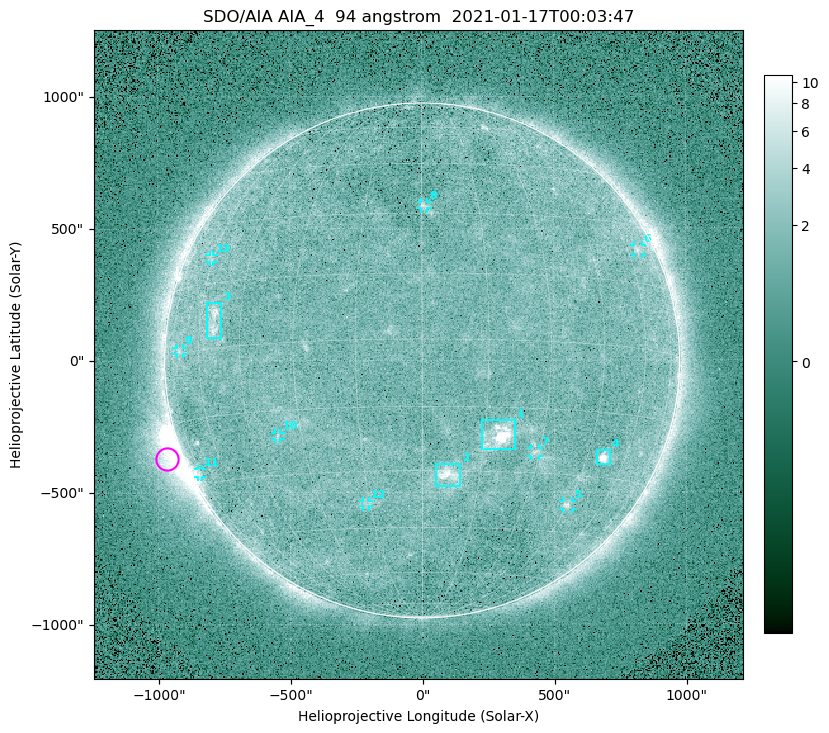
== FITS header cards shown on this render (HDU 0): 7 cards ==
TELESCOP= 'SDO/AIA '
INSTRUME= 'AIA_4   '
WAVELNTH=                   94
WAVEUNIT= 'angstrom'
DATE-OBS= '2021-01-17T00:03:47.12'
CTYPE1  = 'HPLN-TAN'
CTYPE2  = 'HPLT-TAN'

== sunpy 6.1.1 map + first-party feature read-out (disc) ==
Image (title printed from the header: SDO/AIA AIA_4  94 angstrom  2021-01-17T00:03:47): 512 x 512 px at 4.8 arcsec/px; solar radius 976 arcsec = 203 px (full disc in frame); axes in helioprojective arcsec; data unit not stated in the header (colour bar unlabelled)
Orientation: roll -0.138 deg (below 1 deg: not rotated)
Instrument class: DISC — disc imager (sunpy class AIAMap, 94 A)
Bright regions (active regions / flare kernels): reference = the median radial profile (limb darkening/brightening removed); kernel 5 px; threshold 5 sigma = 1.87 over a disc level ~1.64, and >= 1.15x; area >= 9 px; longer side >= 5 px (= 24 arcsec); searched inside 0.97 R_sun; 13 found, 13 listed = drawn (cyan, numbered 1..; 9 of them under ~33 arcsec drawn as corner ticks so the feature stays visible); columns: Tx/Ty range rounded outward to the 10 arcsec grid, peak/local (2 s.f.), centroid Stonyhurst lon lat
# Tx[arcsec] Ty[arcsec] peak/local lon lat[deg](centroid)
1 220..350 -340..-220 12 +19 -22
2 50..150 -480..-390 5.9 +7 -31
3 -820..-760 90..220 4.5 -54 +6
4 660..710 -400..-340 8.5 +51 -25
5 530..570 -570..-530 3.7 +45 -38
6 800..840 400..440 2.9 +66 +23
7 410..440 -360..-330 2.7 +29 -25
8 -10..20 570..600 2.8 +1 +32
9 -930..-900 20..50 2.3 -70 +1
10 -560..-530 -300..-270 2.5 -37 -21
11 -850..-830 -440..-410 2.7 -75 -27
12 -230..-200 -550..-530 2.2 -16 -38
13 -810..-790 370..400 2.2 -61 +21
Off-limb structures (1.02-1.3 R_sun): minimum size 50 px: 5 found; the strongest spans PA ~95..130 deg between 1.02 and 1.21 R_sun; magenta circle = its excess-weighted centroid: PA ~110 deg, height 1.06 R_sun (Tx ~-970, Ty ~-370 arcsec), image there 5.5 x the reference